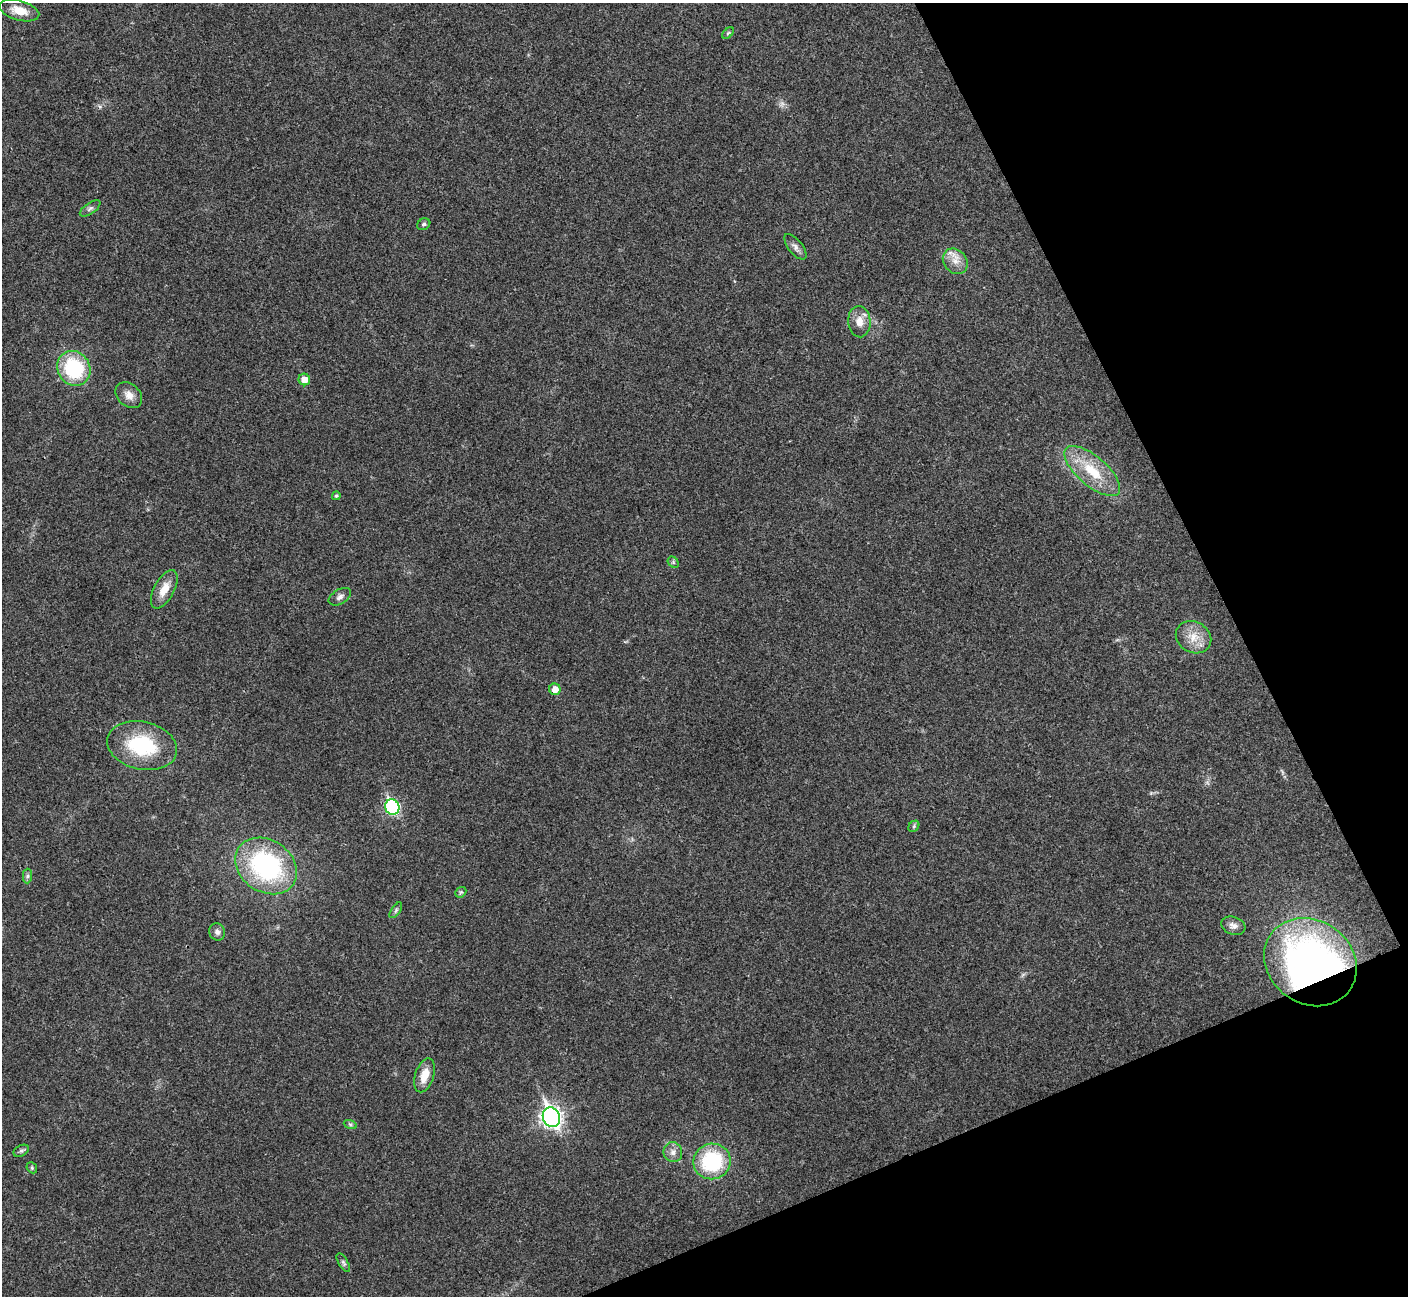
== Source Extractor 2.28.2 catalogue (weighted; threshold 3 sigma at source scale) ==
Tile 12 of 4 x 4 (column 4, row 3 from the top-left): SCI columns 4219-5624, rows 1450-2743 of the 5630 x 5618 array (HDU 1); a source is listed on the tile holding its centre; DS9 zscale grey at full resolution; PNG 1410 x 1298 px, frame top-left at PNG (2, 3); each listed source drawn as its Kron ellipse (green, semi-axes under 4 px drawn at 4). Shown black and unused: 21% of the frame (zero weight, under 3 of 4 exposures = <1% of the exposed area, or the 3 px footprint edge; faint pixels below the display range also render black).
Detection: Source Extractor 2.28.2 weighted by HDU 2 'WHT'; one run over the whole footprint, this tile lists its part. Background 0.0222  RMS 0.004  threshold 0.018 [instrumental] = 3 sigma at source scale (4.5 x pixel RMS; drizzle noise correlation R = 1.50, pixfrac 1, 0.05/0.05 arcsec/px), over >= 5 px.
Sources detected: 36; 1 too faint to see at this stretch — neither listed nor drawn; the other 35 listed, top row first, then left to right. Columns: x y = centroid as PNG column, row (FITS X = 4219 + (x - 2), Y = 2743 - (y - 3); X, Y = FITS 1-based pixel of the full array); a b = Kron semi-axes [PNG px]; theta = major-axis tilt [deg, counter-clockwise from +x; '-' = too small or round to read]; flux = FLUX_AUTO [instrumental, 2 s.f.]
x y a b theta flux
19 11 20 9 -15 5.7
728 33 7 4 45 0.56
90 208 12 5 34 1.3
424 224 7 5 31 0.79
795 247 15 7 -51 1.9
955 261 14 11 -49 4.3
859 322 16 11 -86 4.3
74 368 18 16 -58 29
304 379 6 5 - 3.7
129 395 15 11 -43 3.4
1092 471 34 14 -41 15
336 496 4 4 - 0.67
673 562 6 5 - 0.69
164 589 21 10 62 5.7
340 597 12 7 31 1.7
1194 637 18 15 -28 6.7
555 689 5 5 - 3.7
142 746 35 24 -13 28
392 807 8 7 - 52
914 826 6 4 48 0.7
266 866 33 26 -34 59
27 876 7 4 89 0.88
461 892 6 4 42 0.64
396 910 9 4 55 0.79
1233 926 12 8 -18 2
217 932 9 7 -67 1.6
1310 962 48 41 -36 140
425 1075 18 9 72 5.9
551 1117 10 8 -66 190
350 1124 7 4 -19 0.64
21 1151 8 5 29 0.89
673 1152 10 9 - 2.4
712 1161 19 17 11 32
32 1168 6 4 -48 0.55
343 1263 10 4 -60 0.95
Overlapping masked pixels (flux is a lower limit): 1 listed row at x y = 1310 962